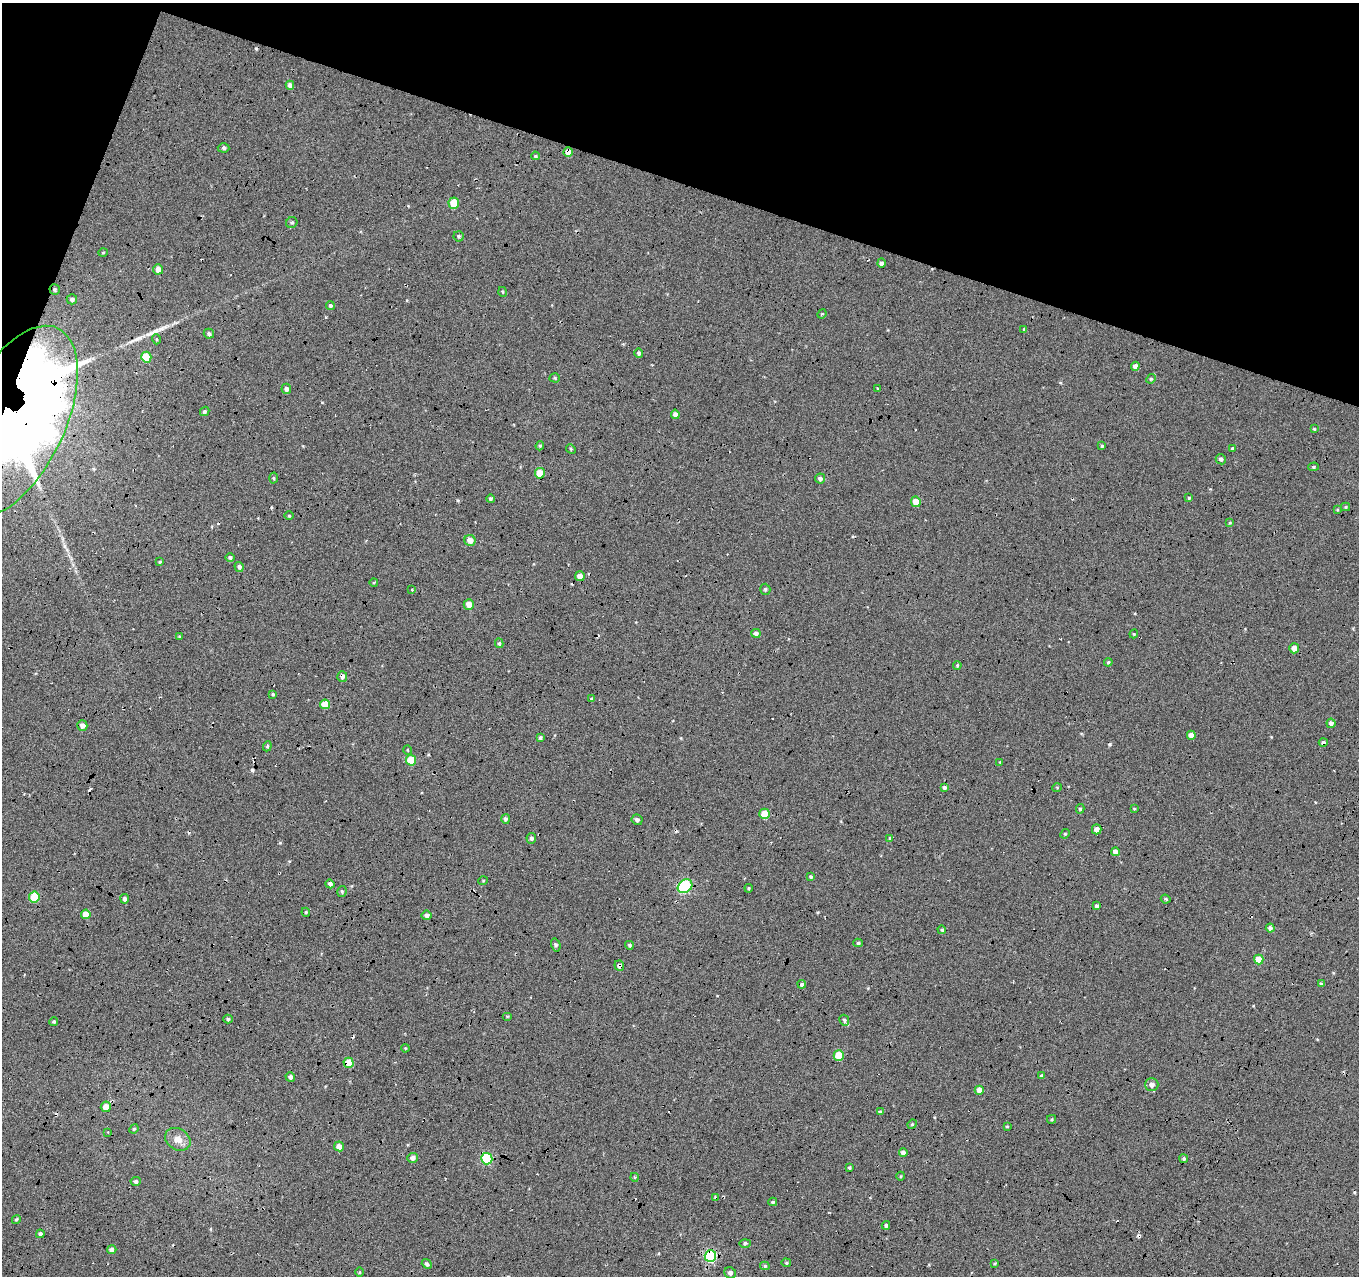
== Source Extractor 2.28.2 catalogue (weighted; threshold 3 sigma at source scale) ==
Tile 2 of 4 x 4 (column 2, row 1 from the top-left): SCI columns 1384-2740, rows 4113-5386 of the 5467 x 5614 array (HDU 1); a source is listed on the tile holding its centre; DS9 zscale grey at full resolution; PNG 1361 x 1278 px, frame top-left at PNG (2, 3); each listed source drawn as its Kron ellipse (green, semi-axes under 4 px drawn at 4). Shown black and unused: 17% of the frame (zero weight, under 5 of 17 exposures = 2% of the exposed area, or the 3 px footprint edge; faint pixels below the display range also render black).
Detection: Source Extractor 2.28.2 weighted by HDU 2 'WHT'; one run over the whole footprint, this tile lists its part. Background -0.198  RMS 0.13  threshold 0.535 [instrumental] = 3 sigma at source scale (4.09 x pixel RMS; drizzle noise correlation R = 1.36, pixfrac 0.8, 0.0396/0.0396 arcsec/px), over >= 5 px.
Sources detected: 166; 2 inside a brighter object's white glare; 11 cosmic-ray / hot-pixel residue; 2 long thin detections or spike segments (spike, bleed or trail) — neither listed nor drawn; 1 inside a brighter listed object's ellipse — not listed separately; the other 150 listed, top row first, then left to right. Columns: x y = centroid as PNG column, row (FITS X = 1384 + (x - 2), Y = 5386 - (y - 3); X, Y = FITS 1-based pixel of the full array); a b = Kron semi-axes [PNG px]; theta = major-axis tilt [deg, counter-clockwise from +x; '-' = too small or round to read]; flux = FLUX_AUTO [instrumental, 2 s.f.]
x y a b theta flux
290 85 4 4 - 46
223 148 6 4 -2 24
568 152 5 4 - 120
535 156 4 4 - 17
454 203 5 5 - 260
292 222 6 5 - 21
459 236 5 5 - 21
103 252 5 3 - 12
881 263 5 4 - 34
158 269 5 5 - 82
55 289 5 5 - 25
503 292 5 3 - 12
72 299 5 5 - 42
330 306 4 4 - 27
822 314 5 4 - 12
1024 329 3 3 - 13
209 334 5 5 - 29
156 339 5 3 - 12
639 353 4 4 - 27
146 357 5 5 - 290
1135 366 4 4 - 58
555 378 5 4 - 18
1151 379 5 4 - 18
877 388 4 2 - 8.7
286 389 5 5 - 44
205 411 5 4 - 22
675 414 5 4 - 52
14 421 103 51 65 25000
1314 429 4 4 - 13
540 446 5 4 - 17
1102 446 3 3 - 15
1232 448 4 3 - 21
571 449 5 4 - 13
1221 459 5 5 - 32
1313 467 5 4 - 16
540 473 5 5 - 280
274 478 5 3 - 14
820 478 5 5 - 40
1189 498 4 3 - 19
490 499 4 3 - 27
916 502 5 4 - 130
1345 507 4 4 - 14
1337 510 4 3 - 12
289 516 5 3 - 11
1230 523 4 3 - 12
470 540 5 5 - 96
230 557 4 4 - 29
160 562 4 3 - 14
239 567 5 4 - 34
580 576 5 5 - 80
374 582 4 3 - 10
765 589 5 5 - 23
412 590 3 2 - 8.4
469 604 5 5 - 110
756 633 5 4 - 39
1134 634 4 4 - 14
179 636 4 3 - 9.9
499 643 5 4 - 19
1294 648 5 5 - 81
1108 662 4 4 - 18
957 665 4 3 - 13
342 676 5 5 - 41
273 694 4 4 - 18
591 699 4 4 - 19
325 704 5 5 - 180
1331 723 5 4 - 40
82 725 5 5 - 63
1191 735 4 4 - 80
540 737 4 4 - 23
1323 742 4 3 - 32
267 746 5 4 - 17
408 750 5 3 - 10
411 760 5 5 - 310
1000 762 3 3 - 11
1057 787 5 3 - 10
944 788 4 4 - 28
1080 809 5 4 - 21
1134 809 3 2 - 12
765 814 5 5 - 260
505 819 5 4 - 34
637 820 5 5 - 31
1097 829 5 4 - 63
1065 834 5 4 - 15
531 838 5 5 - 28
890 838 4 3 - 12
1115 852 4 4 - 76
811 877 4 3 - 19
483 881 5 3 - 9.5
330 884 4 4 - 39
685 886 8 6 38 1400
749 888 4 4 - 13
342 891 5 4 - 20
34 897 5 5 - 400
125 899 4 4 - 39
1166 899 5 3 - 17
1097 906 4 4 - 39
306 912 4 4 - 14
86 914 4 4 - 160
426 915 5 4 - 45
1270 928 4 4 - 38
942 930 4 4 - 20
858 943 5 4 - 20
556 945 6 4 -74 20
629 945 4 4 - 19
1259 959 5 4 - 190
619 966 5 5 - 41
802 984 4 4 - 27
1321 984 3 3 - 23
507 1016 5 3 - 11
228 1019 5 4 - 22
844 1020 5 4 - 26
54 1021 4 4 - 20
405 1048 4 3 - 11
839 1055 5 5 - 320
349 1063 5 5 - 240
1042 1076 4 3 - 28
290 1077 5 4 - 36
1152 1085 7 6 - 65
979 1090 4 4 - 100
106 1107 5 5 - 120
880 1112 4 3 - 26
1052 1119 4 3 - 14
912 1124 5 4 - 12
1007 1126 4 3 - 13
134 1129 5 4 - 14
108 1132 3 2 - 9.3
178 1139 13 10 -34 110
339 1146 5 4 - 82
903 1153 4 4 - 56
413 1158 5 5 - 50
487 1159 6 5 - 840
1184 1159 4 4 - 23
849 1167 3 3 - 14
901 1176 4 3 - 9.1
634 1177 4 3 - 8.8
136 1182 5 4 - 37
716 1198 4 4 - 21
773 1202 4 3 - 19
16 1220 4 3 - 17
886 1225 4 4 - 26
40 1234 4 4 - 26
745 1243 5 3 - 15
112 1249 4 4 - 42
710 1256 6 6 - 1300
786 1263 5 4 - 16
427 1264 5 4 - 27
995 1264 4 3 - 14
765 1266 5 4 - 23
360 1272 4 3 - 13
730 1273 6 5 - 35
Overlapping masked pixels (flux is a lower limit): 13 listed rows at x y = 568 152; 55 289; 14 421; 540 473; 580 576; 342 676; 325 704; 1323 742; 619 966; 839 1055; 349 1063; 716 1198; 710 1256
Isophote crosses this tile's border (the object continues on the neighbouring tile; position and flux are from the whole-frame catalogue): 1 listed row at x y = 14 421